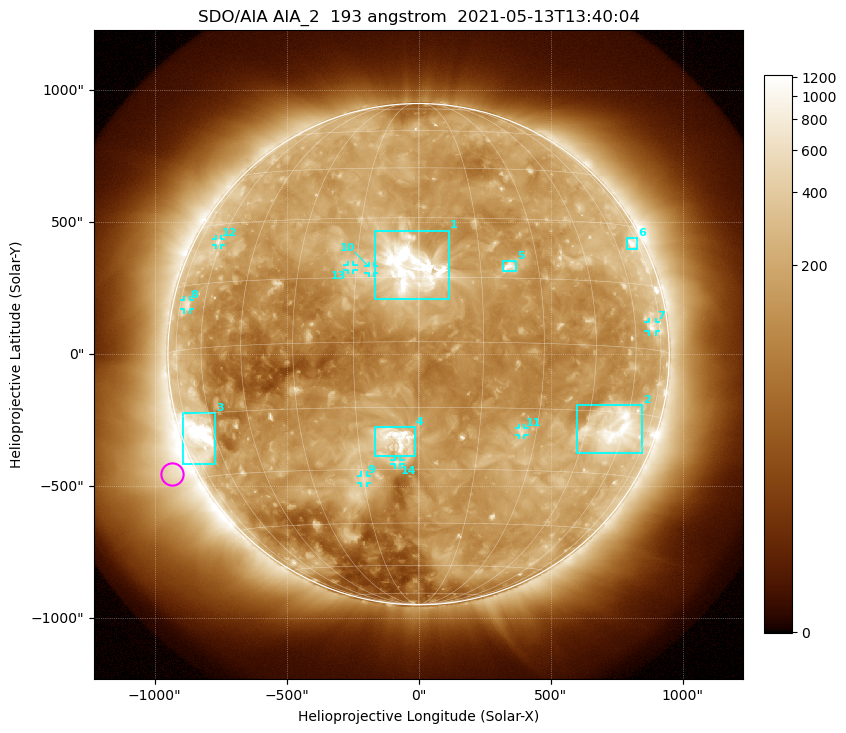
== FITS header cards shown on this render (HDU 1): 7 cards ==
TELESCOP= 'SDO/AIA '           / For AIA: SDO/AIA
INSTRUME= 'AIA_2   '           / For AIA: AIA_ATA1, AIA_ATA2, AIA_ATA3 or AIA_AT
WAVELNTH=                  193 / [angstrom] Wavelength
WAVEUNIT= 'angstrom'           / Wavelength unit: angstrom
DATE-OBS= '2021-05-13T13:40:04.843' / [ISO] Date when observation started; ISO 8
CTYPE1  = 'HPLN-TAN'           / CTYPE1: HPLN
CTYPE2  = 'HPLT-TAN'           / CTYPE2: HPLT

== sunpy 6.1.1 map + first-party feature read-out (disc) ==
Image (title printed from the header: SDO/AIA AIA_2  193 angstrom  2021-05-13T13:40:04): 1024 x 1024 px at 2.4 arcsec/px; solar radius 950 arcsec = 396 px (full disc in frame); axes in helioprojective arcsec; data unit not stated in the header (colour bar unlabelled)
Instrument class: DISC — disc imager (sunpy class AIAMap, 193 A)
Bright regions (active regions / flare kernels): reference = the median radial profile (limb darkening/brightening removed); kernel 9 px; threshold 5 sigma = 314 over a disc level ~144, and >= 1.15x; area >= 12 px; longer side >= 9 px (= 22 arcsec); searched inside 0.97 R_sun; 14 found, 14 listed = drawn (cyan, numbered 1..; 8 of them under ~33 arcsec drawn as corner ticks so the feature stays visible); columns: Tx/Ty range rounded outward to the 5 arcsec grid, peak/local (2 s.f.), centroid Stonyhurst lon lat
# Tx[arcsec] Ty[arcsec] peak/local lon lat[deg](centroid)
1 -165..115 205..470 15 -2 +17
2 600..850 -375..-195 8.6 +56 -19
3 -895..-770 -415..-220 13 -67 -20
4 -165..-15 -390..-275 8.3 -6 -22
5 320..370 315..355 6.3 +22 +18
6 790..830 395..440 5 +70 +25
7 870..900 85..125 3.8 +69 +5
8 -890..-865 170..205 3.1 -70 +10
9 -220..-195 -490..-460 3.7 -15 -33
10 -190..-170 305..335 3.4 -11 +17
11 380..400 -305..-280 3.7 +26 -20
12 -770..-745 415..440 3.2 -62 +25
13 -270..-245 320..340 3.5 -16 +17
14 -95..-70 -420..-400 3.6 -6 -28
Off-limb structures (1.02-1.3 R_sun): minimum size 162 px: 7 found; the strongest spans PA ~90..145 deg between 1.02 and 1.3 R_sun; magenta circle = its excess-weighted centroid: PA ~115 deg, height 1.09 R_sun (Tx ~-930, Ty ~-450 arcsec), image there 4.7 x the reference